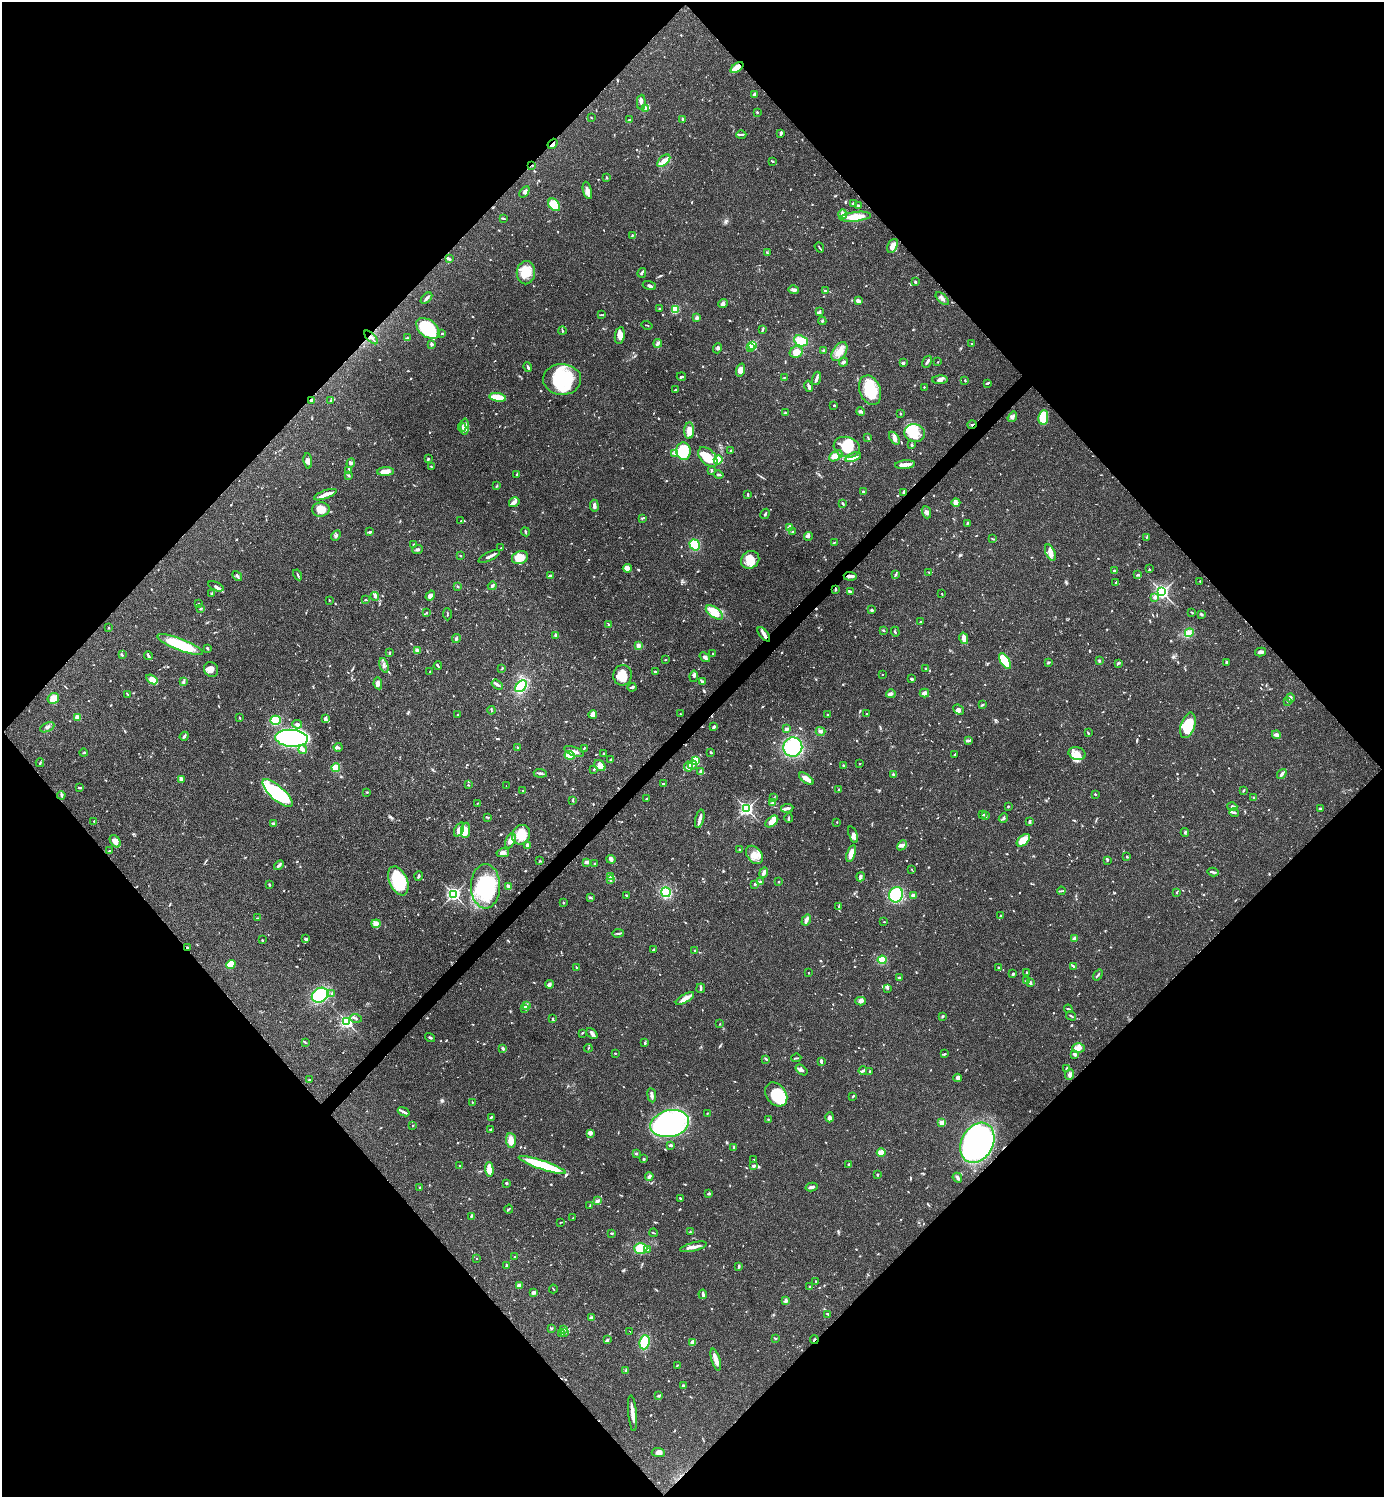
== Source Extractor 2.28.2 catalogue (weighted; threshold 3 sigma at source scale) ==
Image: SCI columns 299-5823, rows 1-5977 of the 5981 x 5982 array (HDU 1 of 3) = the unmasked area's bounding box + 8 px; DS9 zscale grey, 4 x 4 block average (1 PNG px = mean of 4 x 4 image px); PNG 1386 x 1499 px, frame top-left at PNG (2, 2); each listed source drawn as its Kron ellipse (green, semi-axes under 4 px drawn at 4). Shown black and unused: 51% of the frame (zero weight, under 3 of 4 exposures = <1% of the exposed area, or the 3 px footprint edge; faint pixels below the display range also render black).
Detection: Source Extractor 2.28.2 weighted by HDU 2 'WHT'. Background 0.0392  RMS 0.0027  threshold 0.012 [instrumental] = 3 sigma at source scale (4.5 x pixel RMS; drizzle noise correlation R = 1.50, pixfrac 1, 0.05/0.05 arcsec/px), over >= 5 px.
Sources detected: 1046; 3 too faint to see at this stretch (4 x 4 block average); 9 inside a brighter object's white glare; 6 cosmic-ray / hot-pixel residue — neither listed nor drawn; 25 coinciding with a brighter row at this scale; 73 inside a brighter listed object's ellipse — not listed separately; of the other 930, all 500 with FLUX_AUTO >= 0.995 (the completeness limit of this list) listed and drawn (430 fainter detections not listed), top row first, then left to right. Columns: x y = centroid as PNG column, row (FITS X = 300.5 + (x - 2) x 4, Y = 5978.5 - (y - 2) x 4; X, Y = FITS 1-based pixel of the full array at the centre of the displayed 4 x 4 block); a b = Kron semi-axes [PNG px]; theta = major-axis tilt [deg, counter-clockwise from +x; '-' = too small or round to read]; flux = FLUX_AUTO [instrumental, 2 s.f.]
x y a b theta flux
737 68 7 4 36 22
755 94 3 2 - 5.2
641 102 7 3 88 4.9
645 108 3 2 - 2.3
757 112 2 2 - 1.3
591 117 2 2 - 1.1
629 120 2 2 - 1.8
683 120 3 2 - 2.6
781 133 3 2 - 3.8
741 135 5 2 - 2.6
553 144 5 3 - 4.1
664 161 8 4 44 9.8
773 161 3 2 - 1.6
532 165 2 2 - 1
607 178 3 2 - 1
587 190 9 4 -76 7.5
524 192 6 2 55 4.5
853 204 2 2 - 4.8
554 205 7 5 -48 44
858 205 3 2 - 1.7
843 214 5 3 - 7.3
855 217 16 5 6 29
503 218 4 2 - 2
632 235 3 2 - 1.1
892 246 7 5 65 10
819 247 5 2 - 1.6
767 253 4 2 - 1.6
449 259 3 2 - 2.5
526 273 11 9 88 27
642 273 5 2 - 3.1
916 282 3 2 - 2.5
649 286 7 2 -19 3.1
794 290 5 3 - 4.5
825 291 3 2 - 2.2
426 298 7 2 44 4.1
942 299 8 3 -43 5.3
858 301 4 3 - 6.6
723 303 5 4 - 4.1
659 309 2 2 - 3.3
675 309 2 2 - 41
819 312 3 2 - 4.3
601 315 4 2 - 1.3
697 318 3 3 - 5.1
822 321 4 2 - 2
647 325 5 2 - 1.1
428 328 13 8 -37 94
762 329 2 2 - 1.3
562 331 4 2 - 1.9
442 334 2 2 - 1.4
620 335 8 5 80 8.3
371 337 9 2 -45 4.2
407 338 3 2 - 2.2
801 341 7 5 -23 24
658 343 4 3 - 3.4
431 344 2 2 - 7.4
971 344 2 2 - 1
752 346 2 2 - 110
750 347 2 2 - 11
717 348 5 3 - 3.2
824 351 3 2 - 2.1
796 352 6 5 - 20
839 352 10 6 56 16
843 362 5 2 - 4.1
927 362 6 2 60 5.4
938 362 2 2 - 1.2
903 363 2 2 - 9.4
528 367 5 2 - 3.7
741 370 6 4 72 13
681 376 5 2 - 2.2
784 377 3 2 - 1.1
816 378 7 2 74 4.4
562 379 19 15 -2 120
940 380 8 4 2 5.7
965 380 2 2 - 2
987 383 4 2 - 2.3
809 386 6 3 -74 5.2
924 387 2 2 - 1.9
675 390 4 2 - 1.4
870 390 15 10 -69 52
498 397 8 2 -10 54
311 400 2 2 - 4.4
331 401 3 2 - 1.5
834 405 2 2 - 2.1
861 412 4 2 - 4.7
785 413 4 2 - 1.9
900 413 3 2 - 1.2
1012 417 5 3 - 4.4
1043 417 7 5 82 55
972 425 4 2 - 1.7
462 427 4 2 - 1.7
465 427 8 3 88 5.6
689 431 8 5 86 16
915 433 10 9 - 24
868 437 3 2 - 1.2
894 438 7 4 -56 6.4
912 445 3 2 - 1.8
847 447 13 10 -15 44
683 451 9 7 -84 67
731 451 3 2 - 2.2
674 454 2 2 - 1.7
836 456 7 4 34 11
708 457 12 7 -48 35
853 457 8 4 19 11
428 459 3 2 - 1.2
718 460 4 4 - 22
308 461 8 4 -85 5.8
351 463 5 3 - 3.7
905 465 10 2 6 15
431 466 3 2 - 1.6
712 470 3 2 - 2.2
348 471 3 2 - 1.3
385 472 8 3 3 13
349 475 2 2 - 2
517 475 3 2 - 1.3
719 475 5 2 - 4.4
496 486 4 2 - 1.4
863 492 3 2 - 3
904 492 3 2 - 1.4
748 494 4 2 - 2
325 495 12 3 20 9.5
514 502 5 5 - 6.1
842 503 4 2 - 1.7
956 503 4 4 - 7.9
594 506 6 3 -86 5.4
321 509 9 7 9 15
926 512 6 4 -70 4.9
765 514 5 2 - 2.8
643 518 3 2 - 1.3
461 521 2 2 - 1.3
967 523 3 2 - 1.5
790 527 4 3 - 3.9
370 532 4 2 - 2.9
525 532 4 2 - 1.6
793 532 3 2 - 1.2
336 536 5 2 - 3.2
809 536 4 2 - 2.5
1146 537 2 2 - 1
993 539 4 2 - 1.2
834 543 3 2 - 1.1
414 545 3 2 - 2
695 545 6 4 -56 32
501 548 2 2 - 1.1
418 549 5 3 - 3.1
1050 553 8 4 -65 10
460 556 2 2 - 1.8
489 556 12 2 26 6.7
520 558 8 6 23 26
750 560 9 8 - 24
627 568 4 4 - 6.9
1149 569 3 2 - 1
1115 571 2 2 - 2.9
929 572 3 2 - 1.6
298 575 6 2 -61 2
896 575 4 2 - 1.5
1138 575 4 2 - 1.9
237 576 5 2 - 3.7
550 576 3 2 - 4
850 576 6 3 -5 5.8
1200 581 3 2 - 1.8
1116 583 3 2 - 1.6
216 586 8 3 -23 4.3
457 586 3 2 - 1.5
492 586 4 3 - 3.3
835 589 3 2 - 2.2
850 592 3 2 - 7.1
1162 592 3 3 - 270
212 594 4 2 - 1.2
942 594 3 2 - 1.2
375 596 4 3 - 2.6
430 596 5 3 - 7.3
1154 597 4 3 - 4.1
329 600 2 2 - 1.3
366 600 2 2 - 1.1
199 604 2 2 - 1.1
201 609 3 2 - 1.2
872 610 3 2 - 2.9
714 612 10 5 -36 25
1192 612 3 2 - 1.3
426 613 2 2 - 2.1
447 614 6 2 -88 1.4
1201 614 3 2 - 1.8
921 622 2 2 - 1.3
609 624 3 2 - 1.8
109 628 2 2 - 1.9
883 630 3 2 - 1.7
895 632 5 2 - 1.5
1189 633 5 4 - 5.8
764 634 8 3 -50 6.5
556 635 4 3 - 4.7
964 638 6 2 -77 18
456 639 4 2 - 2.5
180 645 24 6 -21 79
638 646 4 3 - 4.6
207 648 3 2 - 2.3
417 650 4 3 - 3.3
1260 652 5 3 - 5
389 653 2 2 - 2.8
713 654 2 2 - 2
122 655 3 2 - 1.8
148 656 4 2 - 2.2
705 657 6 3 -37 4.4
665 660 2 2 - 1.3
1005 661 9 4 -56 91
1099 661 3 2 - 1.6
1048 662 4 2 - 2.2
1226 662 4 2 - 1.6
1118 663 3 2 - 1.6
384 665 8 3 -73 5.2
438 666 4 2 - 2.6
502 668 3 2 - 1.2
925 668 2 2 - 1.5
211 669 7 6 - 9.3
430 672 2 2 - 1.1
655 672 2 2 - 3.2
882 674 2 2 - 1.4
623 675 10 9 - 29
694 676 5 3 - 3.1
152 679 6 3 -34 14
911 679 3 3 - 2.1
183 682 3 3 - 2.4
702 682 4 3 - 2.3
378 683 6 2 -79 5.5
497 684 6 2 -34 3.7
521 686 7 4 46 54
632 687 4 3 - 2.9
924 693 5 3 - 8.4
127 694 3 2 - 1.2
891 694 5 3 - 5.9
53 698 6 5 - 17
1290 698 5 4 - 3.9
1288 701 2 2 - 1.1
982 705 3 2 - 1.8
491 710 4 2 - 1.5
958 710 6 3 -42 4.9
593 714 4 3 - 11
680 714 2 2 - 2
866 714 2 2 - 1.2
458 715 2 2 - 1.7
828 715 3 2 - 1.2
78 717 2 2 - 24
240 718 3 2 - 1.1
325 719 3 2 - 5.6
275 720 5 4 - 77
297 724 5 3 - 5.5
1188 725 13 7 71 58
47 727 7 3 27 3.7
714 727 3 2 - 4.5
787 729 3 2 - 4.1
821 731 5 3 - 3.4
1088 733 2 2 - 1.1
1276 735 4 3 - 4.4
184 736 4 2 - 3.7
292 738 16 8 -4 600
968 741 3 2 - 2.3
338 747 4 2 - 2.9
517 747 2 2 - 1
793 747 10 9 - 110
584 748 2 2 - 1.6
303 750 4 3 - 5.9
574 751 10 3 -21 7.4
710 752 2 2 - 1.9
84 753 4 2 - 1.3
604 754 2 2 - 4.4
955 754 3 2 - 1.3
1077 754 9 6 -17 13
570 755 5 3 - 36
610 760 2 2 - 1.9
696 761 4 3 - 60
40 763 4 2 - 1.6
860 764 2 2 - 1.7
692 765 4 4 - 4.2
844 765 2 2 - 1.2
600 766 6 5 - 9.1
688 766 5 4 - 8.7
336 768 4 3 - 33
594 769 4 2 - 1.7
700 772 4 3 - 3.8
540 773 6 2 -5 3.7
893 774 3 2 - 2.3
1282 774 5 3 - 5.1
181 779 4 2 - 9.2
806 779 8 3 -37 14
663 784 3 2 - 1.7
468 785 3 2 - 1
506 785 2 2 - 1
80 788 3 2 - 3.3
839 790 2 2 - 1.9
523 791 2 2 - 1
1243 791 3 2 - 1.3
367 792 2 2 - 1.7
277 793 19 7 -42 77
1095 794 2 2 - 1.5
61 795 4 3 - 2.5
1254 797 3 2 - 1.8
774 798 3 2 - 1.8
646 799 3 2 - 1.2
572 800 3 3 - 1.6
478 803 3 2 - 1.3
772 803 3 2 - 1.6
1008 806 2 2 - 1.4
1232 807 5 4 - 4.3
787 808 6 2 7 5.5
747 809 2 2 - 370
1321 809 3 2 - 3.9
1234 812 5 2 - 2.5
983 815 2 2 - 1.3
986 815 3 2 - 1.3
488 817 3 2 - 1.2
789 818 5 2 - 1.9
1003 818 5 2 - 2.2
700 819 9 2 76 7.6
94 821 2 2 - 1.1
772 821 7 4 39 15
1029 821 3 2 - 3
837 822 2 2 - 1.2
273 824 3 2 - 3.5
459 830 7 4 64 10
466 830 8 4 84 19
1185 832 4 2 - 2.2
853 834 9 3 -72 6.4
521 835 10 9 - 34
1023 840 8 5 41 30
115 841 7 4 -56 11
510 841 8 4 66 9.3
902 845 6 3 45 5.3
528 846 4 2 - 6.3
739 849 2 2 - 1.2
109 851 3 2 - 1.1
503 853 6 3 11 6.1
851 853 9 3 73 17
754 855 10 7 -51 16
1127 857 2 2 - 2.1
611 859 4 4 - 4.1
1107 860 3 2 - 1.6
540 861 3 2 - 1
586 862 4 2 - 3.9
595 864 2 2 - 1.8
279 865 5 2 - 4.3
911 869 3 2 - 1
764 872 6 3 67 6
1213 872 5 2 - 2.8
419 876 4 2 - 2.7
610 877 4 3 - 3.4
861 877 4 2 - 4.9
610 880 3 2 - 1.4
398 881 15 9 -66 70
760 881 3 2 - 1.3
778 882 2 2 - 1.3
755 884 3 2 - 1.9
269 885 3 2 - 1.5
485 886 22 14 90 130
509 887 4 3 - 5
1061 891 4 2 - 1.7
666 892 5 4 - 59
1176 892 3 2 - 1.5
454 894 3 3 - 280
626 895 2 2 - 1.2
896 895 8 7 - 79
913 895 4 2 - 4.1
590 897 4 2 - 2.9
563 903 2 2 - 1.7
839 907 3 2 - 1.8
1000 916 3 2 - 1.4
257 918 3 2 - 1.4
806 920 6 3 57 4.2
884 922 3 2 - 1
376 924 4 4 - 13
618 933 6 2 4 2.9
1074 938 3 3 - 3.2
305 939 4 2 - 2.6
262 940 2 2 - 1.3
187 947 4 2 - 1.3
654 950 3 2 - 2.2
695 950 2 2 - 3.3
882 960 4 4 - 38
231 965 5 4 - 32
1073 966 4 2 - 1.8
576 967 3 2 - 1.2
998 967 2 2 - 1.5
1027 972 2 2 - 2.7
809 973 2 2 - 1
1013 974 2 2 - 3
1098 975 6 2 53 2.1
899 978 3 2 - 4.3
1027 981 3 3 - 4.7
1030 983 4 2 - 4.2
549 984 4 3 - 3.6
701 988 5 2 - 2.4
888 988 3 2 - 1
332 993 2 2 - 1.5
320 995 8 7 - 110
685 998 10 4 30 12
861 1001 5 3 - 4.1
527 1006 3 3 - 2.3
525 1008 2 2 - 1.2
1068 1009 4 2 - 1.9
943 1016 4 2 - 1.5
1071 1016 5 2 - 1.9
356 1018 6 2 -18 2
553 1019 2 2 - 1.6
347 1022 3 3 - 240
720 1024 2 2 - 1.1
582 1033 2 2 - 1.4
592 1033 6 3 -40 5.2
430 1037 5 2 - 2.1
305 1042 4 2 - 1.5
645 1043 2 2 - 2.3
588 1048 4 2 - 1.1
1078 1048 6 5 - 7.8
503 1049 4 2 - 3.2
615 1053 3 2 - 1.2
944 1054 3 2 - 1.9
1074 1054 4 3 - 2.8
796 1058 5 2 - 1.6
766 1059 3 2 - 2.3
821 1061 3 2 - 5
1066 1068 3 2 - 1.3
802 1070 7 3 -38 5
863 1071 4 2 - 3.1
870 1071 2 2 - 1.9
1070 1075 5 4 - 4.6
958 1078 4 3 - 6
309 1080 2 2 - 1.9
776 1094 13 9 -52 67
652 1095 7 2 -82 6.3
853 1096 3 2 - 2.1
472 1102 3 2 - 1
404 1112 6 2 -21 3.9
707 1113 2 2 - 1.1
491 1117 4 2 - 2.3
830 1117 5 3 - 7.2
768 1119 2 2 - 1.2
942 1122 2 2 - 31
670 1124 19 13 13 280
413 1126 2 2 - 1.3
491 1129 4 2 - 1.5
590 1133 3 3 - 7.5
511 1140 7 5 -86 14
977 1143 21 16 61 570
670 1145 4 2 - 2.8
734 1148 4 3 - 2.3
636 1153 3 2 - 2
881 1153 4 3 - 25
644 1159 2 2 - 4.7
754 1160 3 2 - 1.2
849 1164 3 2 - 1.4
542 1165 25 4 -19 110
460 1166 3 2 - 2.2
753 1166 3 2 - 3.8
489 1170 7 3 -87 27
878 1174 2 2 - 1.8
649 1176 4 3 - 4.7
957 1178 5 3 - 3.2
506 1183 2 2 - 2.3
420 1187 3 2 - 1.6
811 1187 6 3 13 4.6
708 1194 3 2 - 1.8
680 1198 3 2 - 2.2
597 1201 3 2 - 2
590 1206 3 2 - 1.7
509 1209 4 2 - 1.9
471 1216 2 2 - 1.1
573 1218 3 2 - 1.2
561 1222 4 2 - 1.1
690 1232 2 2 - 1.1
612 1233 3 2 - 2
653 1233 4 2 - 1.5
694 1247 14 2 13 11
641 1248 7 5 0 34
647 1249 3 2 - 1.9
515 1256 2 2 - 1.2
477 1258 2 2 - 1.3
506 1266 2 2 - 1.5
739 1266 3 3 - 1.6
816 1281 2 2 - 1.1
519 1286 4 3 - 6.8
810 1287 3 2 - 3.5
553 1289 4 2 - 1.1
533 1292 3 2 - 6.5
703 1294 4 2 - 4.3
786 1300 4 2 - 4.9
828 1314 3 2 - 1.7
591 1318 3 3 - 2.9
552 1328 2 2 - 1.2
564 1330 3 2 - 1.8
564 1332 3 2 - 1.7
630 1332 2 2 - 1.2
562 1333 3 2 - 1.8
775 1338 3 2 - 1.5
607 1340 4 2 - 2
814 1340 4 2 - 1.7
645 1342 7 5 82 42
692 1342 4 3 - 9.7
716 1360 11 3 -74 14
678 1365 4 2 - 1.2
626 1370 3 2 - 1.9
683 1385 2 2 - 3.8
658 1396 4 2 - 1.9
632 1413 18 3 -85 14
658 1453 7 4 -5 6.5
Overlapping masked pixels (flux is a lower limit): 9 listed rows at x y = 737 68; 553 144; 532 165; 371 337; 972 425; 835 589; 764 634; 187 947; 814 1340
Diffuse or blended objects may show on this block-average render without a row.